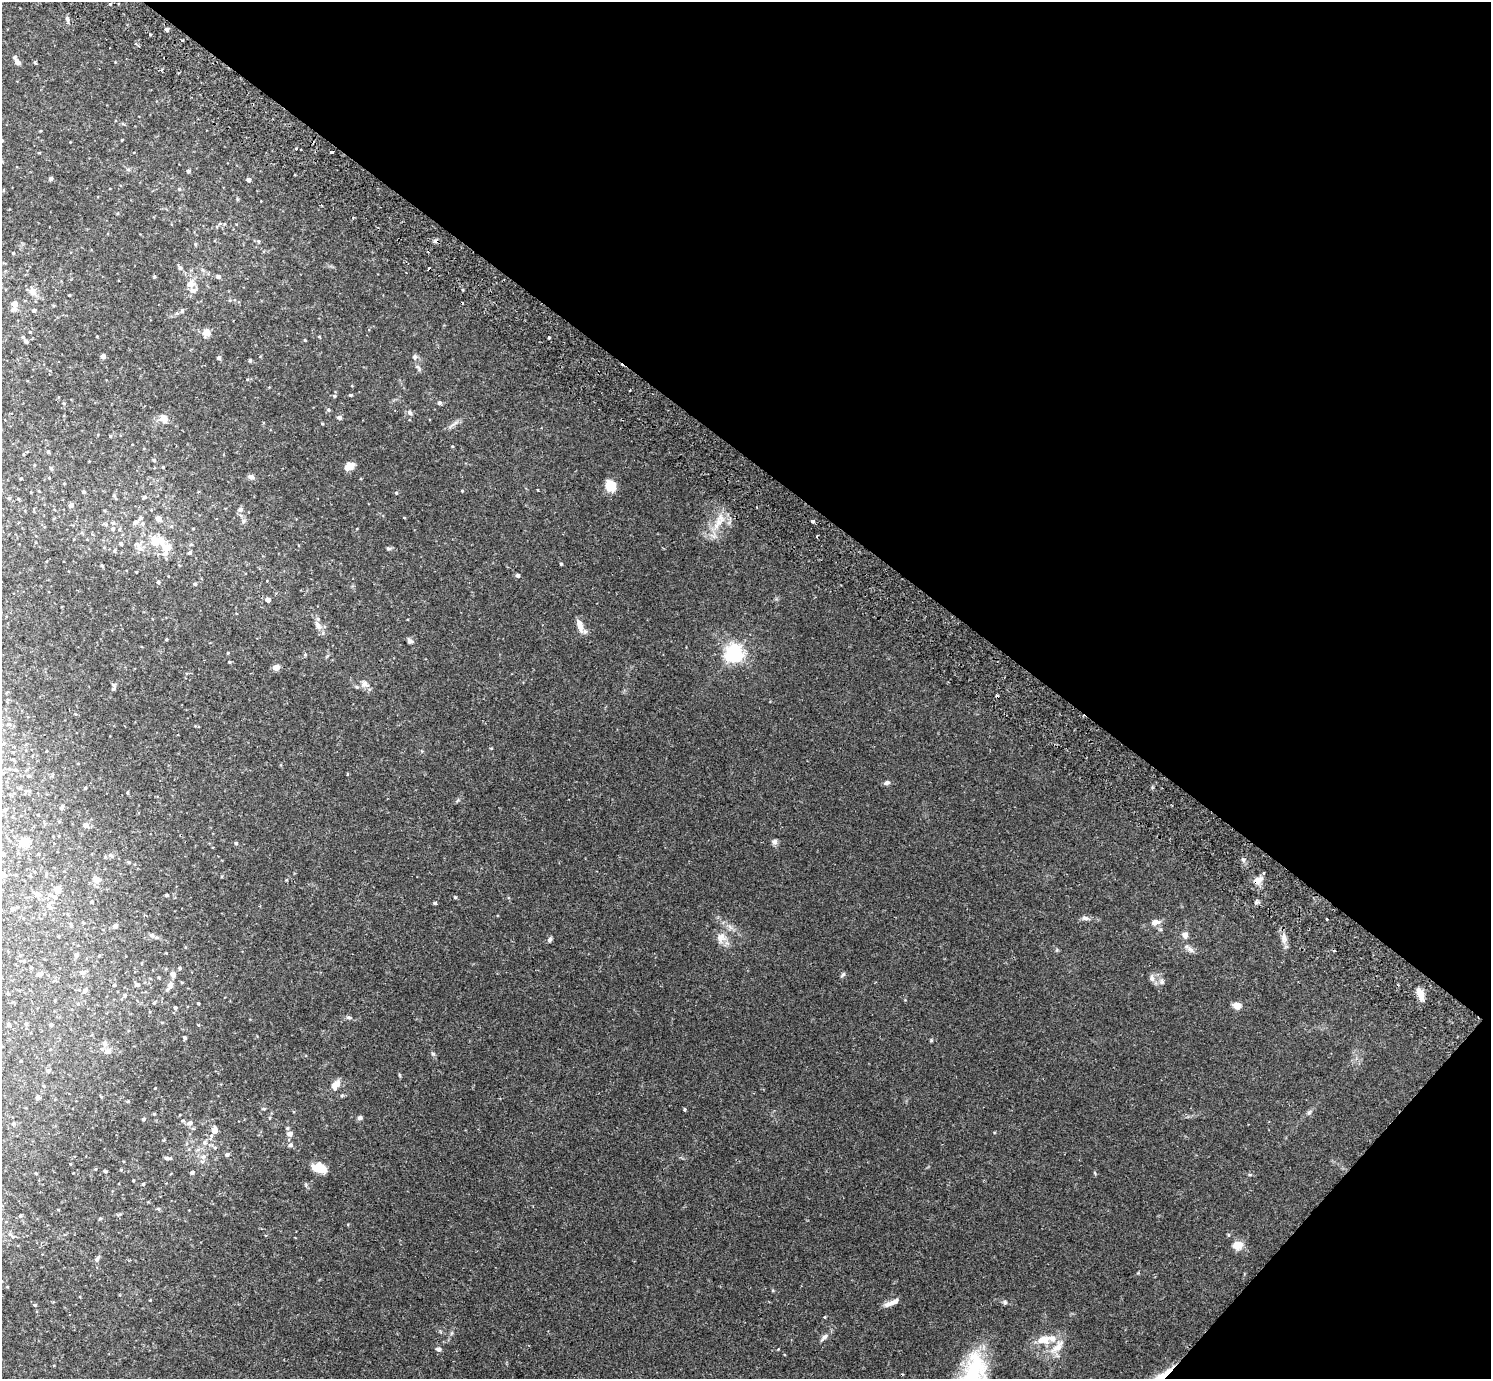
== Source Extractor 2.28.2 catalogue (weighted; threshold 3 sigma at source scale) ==
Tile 8 of 4 x 4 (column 4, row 2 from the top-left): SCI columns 4506-5994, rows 2956-4332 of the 6033 x 6050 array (HDU 1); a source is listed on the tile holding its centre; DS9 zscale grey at full resolution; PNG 1493 x 1381 px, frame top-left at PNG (2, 2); no overlay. Shown black and unused: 36% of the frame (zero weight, under 2 of 3 exposures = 3% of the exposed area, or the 3 px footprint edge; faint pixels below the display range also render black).
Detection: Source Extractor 2.28.2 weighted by HDU 2 'WHT'; one run over the whole footprint, this tile lists its part. Background 0.0961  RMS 0.0062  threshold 0.0281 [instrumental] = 3 sigma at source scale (4.5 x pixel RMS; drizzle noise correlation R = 1.50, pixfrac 1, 0.05/0.05 arcsec/px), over >= 5 px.
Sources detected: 247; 4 cosmic-ray / hot-pixel residue — not listed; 13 inside a brighter listed object's ellipse — not listed separately; the other 230 listed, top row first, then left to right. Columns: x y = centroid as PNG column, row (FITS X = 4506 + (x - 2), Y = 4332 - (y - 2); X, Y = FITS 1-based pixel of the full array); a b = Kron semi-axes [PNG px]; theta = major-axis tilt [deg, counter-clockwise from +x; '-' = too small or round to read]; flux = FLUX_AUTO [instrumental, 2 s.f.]
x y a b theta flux
110 4 3 3 - 0.48
67 19 11 4 -77 1.4
167 29 4 4 - 1.9
150 34 3 3 - 0.63
182 40 3 2 - 0.53
17 61 12 5 -56 2.3
35 62 4 3 - 0.79
40 131 4 2 - 0.48
2 140 4 4 - 0.67
122 140 3 3 - 0.51
296 148 3 3 - 1.1
332 152 4 3 - 1.8
128 169 6 4 -1 0.93
188 171 4 4 - 0.98
51 178 6 4 73 0.9
248 180 4 4 - 2.6
179 189 5 4 - 0.77
237 199 6 3 -71 0.62
220 223 6 4 19 0.81
258 241 5 5 - 0.81
195 244 5 4 - 0.65
13 253 4 4 - 0.67
180 268 5 5 - 1.5
218 276 5 4 - 1.9
190 284 10 7 6 4.1
193 290 9 7 -5 2.5
32 292 11 9 -70 4.8
69 295 3 2 - 0.5
14 304 5 4 - 5.6
14 309 9 6 26 2.5
34 310 5 5 - 1.1
182 311 6 5 - 1
30 332 4 4 - 0.59
206 332 5 5 - 15
23 337 5 4 - 0.78
319 337 4 3 - 0.51
549 338 3 3 - 1
305 340 4 3 - 0.56
26 341 5 4 - 1.3
103 356 4 4 - 2.9
415 357 6 6 - 1.3
219 358 4 4 - 1.9
418 368 11 4 -58 1.5
247 379 4 4 - 0.65
351 395 4 3 - 0.86
334 396 5 4 - 0.83
64 403 4 4 - 0.66
439 403 6 5 - 1.4
328 410 5 5 - 1.1
410 413 8 5 -52 1.9
339 417 5 4 - 1.9
164 418 12 11 - 4.5
322 423 3 3 - 0.58
454 424 18 4 35 2.4
110 436 4 3 - 0.54
154 460 5 4 - 0.92
34 465 4 3 - 0.46
349 466 10 7 27 5.7
163 467 4 3 - 0.51
51 468 6 4 -62 0.82
251 477 8 5 -23 2.3
49 478 5 3 - 0.42
21 479 4 2 - 0.55
610 485 13 11 -74 9.1
538 490 3 2 - 0.43
39 491 3 3 - 0.37
462 491 3 3 - 0.66
84 492 4 4 - 1.1
396 493 4 4 - 0.69
114 496 8 3 -60 0.86
144 497 4 4 - 1.5
18 499 4 4 - 0.59
71 505 4 4 - 2.7
240 509 6 6 - 1.9
404 517 4 3 - 0.43
158 519 6 5 - 3.6
720 520 22 12 65 10
813 521 4 3 - 2.2
136 522 10 6 27 2.1
171 526 5 5 - 0.94
193 528 4 3 - 0.44
113 529 6 6 - 1.7
120 529 5 3 - 0.64
155 543 15 9 -70 8.2
121 544 5 5 - 1.1
139 547 17 7 -57 4.2
167 548 11 8 -34 8.6
388 549 8 4 -8 0.98
115 551 5 5 - 0.98
189 553 5 4 - 1.2
561 564 3 3 - 0.84
102 566 4 3 - 0.74
136 572 2 2 - 0.45
518 575 4 4 - 1.7
158 582 4 4 - 1.1
194 584 5 5 - 1
268 600 4 4 - 4.1
318 625 14 7 -62 3.7
580 625 17 7 -73 4.9
166 639 4 3 - 0.62
410 641 7 6 - 1.6
228 653 4 3 - 0.46
734 653 6 6 - 260
305 655 5 4 - 0.61
229 662 4 3 - 0.66
276 667 6 5 - 4.7
364 684 9 8 - 3.9
113 689 8 5 78 1.4
46 751 3 2 - 0.4
14 760 5 3 - 0.43
15 770 5 3 - 0.57
29 776 5 4 - 0.7
887 783 7 5 16 1.7
85 788 3 3 - 0.69
62 807 7 4 59 1.2
5 810 3 3 - 0.91
86 825 5 5 - 3.4
775 841 7 7 - 1.8
25 842 6 6 - 10
236 843 4 4 - 1
38 854 3 3 - 0.46
111 856 7 4 -51 0.99
1243 859 6 4 -19 0.99
4 875 9 5 -18 1.7
96 880 5 4 - 7.6
1258 880 12 8 40 4.7
57 889 4 4 - 9.6
37 894 8 7 - 2.5
50 895 9 6 -19 2.5
166 895 3 3 - 1.1
455 897 4 4 - 0.77
92 902 3 3 - 0.71
435 903 4 3 - 1.7
49 906 8 6 -50 2.2
12 909 6 5 - 1.2
44 914 4 4 - 0.52
1085 918 10 6 -8 1.9
1327 919 3 2 - 0.72
1155 922 12 7 10 3.8
115 926 4 4 - 2.4
151 935 7 5 -3 1.5
1185 935 9 8 - 2.7
58 936 4 2 - 0.48
721 937 14 12 22 6.2
1284 938 15 7 -81 3.9
550 939 7 5 64 1.4
1190 950 12 6 -38 2.6
76 955 5 5 - 1.6
99 955 4 3 - 0.63
24 961 6 4 -19 0.66
31 967 4 3 - 0.84
179 968 5 5 - 0.87
82 972 6 5 - 1.9
39 974 6 5 - 1.7
173 974 5 4 - 4.6
843 975 7 5 50 1.2
159 977 5 4 - 0.66
1152 978 10 7 -77 2.3
182 982 4 3 - 0.56
1161 982 9 4 -81 1.5
114 985 3 3 - 0.91
137 985 6 5 - 1.7
170 985 10 7 64 3.2
85 990 8 5 61 1.2
125 995 5 5 - 1.1
1421 995 15 8 -65 5.2
55 1001 4 3 - 0.41
154 1003 5 4 - 0.71
198 1003 3 3 - 0.61
78 1004 4 3 - 0.52
1237 1006 9 7 -14 4.2
175 1008 4 4 - 1.3
349 1017 8 5 -26 1.3
162 1022 5 3 - 0.51
8 1024 5 4 - 0.83
26 1024 4 4 - 0.96
51 1025 4 3 - 1
185 1037 4 3 - 1.1
931 1040 5 4 - 0.66
105 1043 7 6 - 1.9
108 1050 9 7 23 2.3
433 1054 5 5 - 0.9
21 1061 3 2 - 0.55
48 1071 5 4 - 1.1
336 1083 13 8 30 4.5
155 1088 2 2 - 0.38
342 1095 5 4 - 0.82
38 1097 4 4 - 1.7
101 1097 4 4 - 0.59
128 1101 4 3 - 0.55
264 1109 5 3 - 0.66
685 1109 4 4 - 0.75
1309 1112 7 5 31 1.2
154 1114 4 3 - 0.63
360 1118 7 6 - 1.3
143 1119 4 4 - 1
183 1121 6 5 - 1.1
14 1123 5 4 - 0.76
190 1123 8 6 26 2.2
214 1130 7 6 - 4.9
290 1134 6 5 - 3.7
164 1140 5 3 - 0.54
205 1142 7 6 - 2.1
290 1145 5 5 - 1.8
215 1147 6 3 18 0.8
227 1154 5 4 - 1.9
203 1157 8 7 - 2.4
167 1158 8 4 -1 1.9
70 1164 3 3 - 0.45
319 1168 15 10 -16 8.4
121 1170 5 3 - 0.57
106 1171 4 3 - 0.74
36 1173 4 3 - 0.6
192 1173 5 4 - 1.2
1250 1174 6 4 0 0.68
133 1181 3 2 - 0.52
143 1184 4 4 - 0.78
158 1209 5 4 - 0.86
20 1216 5 4 - 0.95
100 1218 5 4 - 0.66
10 1234 7 5 -47 1.5
1237 1245 12 10 3 6.3
97 1259 6 5 - 2
150 1300 3 3 - 0.37
1005 1302 6 5 - 1.2
889 1304 15 7 20 3.4
35 1305 4 3 - 0.57
824 1337 13 6 46 2.4
1043 1340 20 12 5 9.2
438 1349 7 5 -9 1.5
Overlapping masked pixels (flux is a lower limit): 1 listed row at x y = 1258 880
Isophote crosses this tile's border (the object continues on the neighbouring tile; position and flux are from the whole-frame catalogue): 1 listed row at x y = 2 140
Unlisted compact peaks at least as high as the median listed source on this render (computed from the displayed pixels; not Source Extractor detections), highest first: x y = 1057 950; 1138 1273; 452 1333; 1095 1173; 250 360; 399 1075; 778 1349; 286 880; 773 1290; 154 277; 905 1000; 347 774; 825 1317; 491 748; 452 446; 994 1132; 422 751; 306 1185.